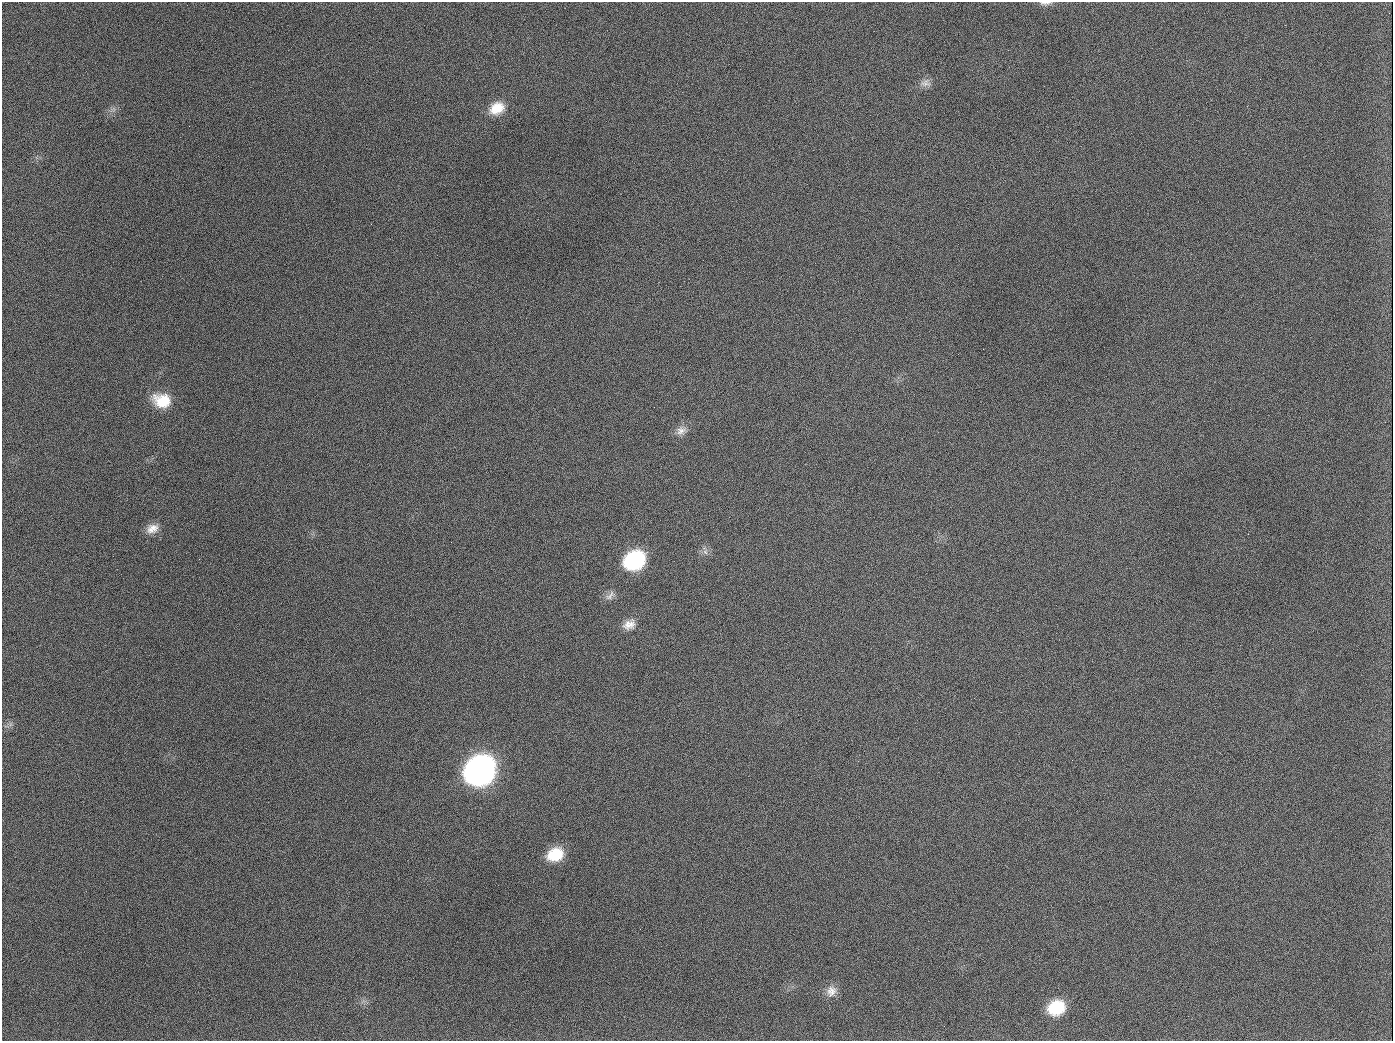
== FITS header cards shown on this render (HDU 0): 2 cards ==
NAXIS1  =                 1391
NAXIS2  =                 1039

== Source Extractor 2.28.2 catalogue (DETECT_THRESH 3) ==
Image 1391 x 1039 px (HDU 0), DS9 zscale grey, 1 PNG px = 1 image px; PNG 1395 x 1043 px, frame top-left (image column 1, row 1039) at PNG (2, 2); no overlay
Background 1700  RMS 74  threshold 223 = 3 sigma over >= 5 px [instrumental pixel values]
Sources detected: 17; all 17 listed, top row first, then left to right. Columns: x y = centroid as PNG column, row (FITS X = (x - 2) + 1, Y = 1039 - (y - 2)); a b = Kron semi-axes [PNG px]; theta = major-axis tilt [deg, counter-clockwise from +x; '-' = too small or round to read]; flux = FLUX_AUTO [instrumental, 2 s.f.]
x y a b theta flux
1045 3 16 5 2 2.1e+04
925 83 15 10 1 3.3e+04
497 108 19 14 29 1.0e+05
189 126 2 2 - 6.2e+03
162 401 20 15 -14 1.6e+05
654 407 2 2 - 3.5e+03
681 431 15 11 24 4.2e+04
152 529 16 11 27 5.2e+04
705 552 8 6 -46 1.7e+04
634 560 18 14 29 5.2e+05
610 595 17 7 46 2.7e+04
629 625 17 12 26 5.3e+04
479 770 19 16 35 3.7e+06
555 854 17 13 23 1.6e+05
831 991 15 13 69 4.7e+04
1056 1008 18 15 26 2.0e+05
944 1026 2 2 - 4.8e+03
At the frame edge (FLAGS 8, measured only in part): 1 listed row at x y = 1045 3